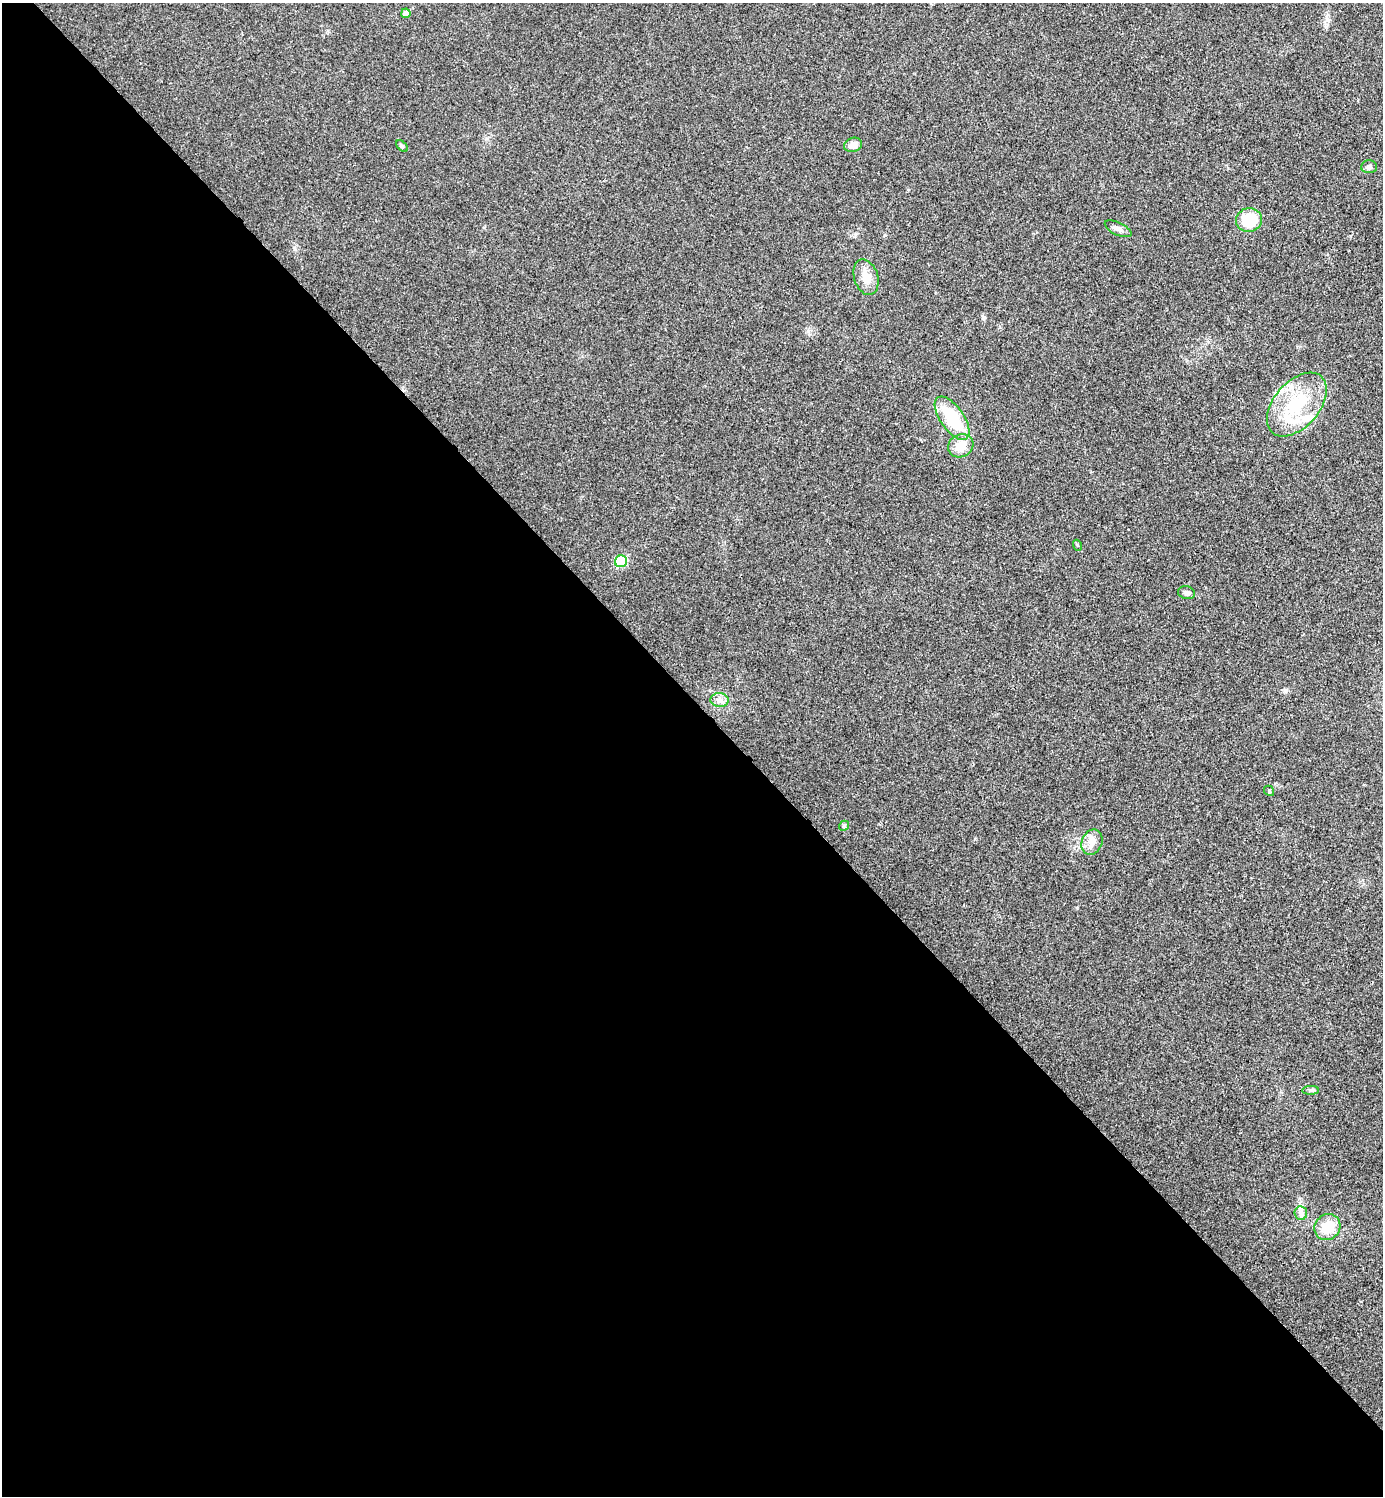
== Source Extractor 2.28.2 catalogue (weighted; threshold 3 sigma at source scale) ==
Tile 9 of 4 x 4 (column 1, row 3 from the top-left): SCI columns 159-1539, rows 1501-2994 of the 5984 x 5984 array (HDU 1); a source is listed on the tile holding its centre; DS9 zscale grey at full resolution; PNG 1385 x 1498 px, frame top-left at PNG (2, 3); each listed source drawn as its Kron ellipse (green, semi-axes under 4 px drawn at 4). Shown black and unused: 53% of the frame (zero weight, under 3 of 4 exposures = <1% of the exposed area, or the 3 px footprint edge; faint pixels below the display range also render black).
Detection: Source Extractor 2.28.2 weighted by HDU 2 'WHT'; one run over the whole footprint, this tile lists its part. Background 0.0208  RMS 0.0056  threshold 0.0253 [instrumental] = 3 sigma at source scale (4.5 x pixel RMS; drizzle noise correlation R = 1.50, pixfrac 1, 0.05/0.05 arcsec/px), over >= 5 px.
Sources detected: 22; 2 inside a brighter listed object's ellipse — not listed separately; the other 20 listed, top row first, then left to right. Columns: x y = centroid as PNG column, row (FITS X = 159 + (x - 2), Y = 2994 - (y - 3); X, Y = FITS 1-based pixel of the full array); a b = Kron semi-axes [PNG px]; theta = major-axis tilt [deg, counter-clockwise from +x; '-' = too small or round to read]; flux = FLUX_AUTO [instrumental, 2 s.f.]
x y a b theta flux
406 13 5 4 - 3.1
853 145 9 7 18 4.2
402 146 7 4 -45 0.84
1369 167 8 6 3 1.7
1249 220 13 12 - 18
1118 229 14 6 -25 2.3
866 277 18 12 -72 7.7
1297 405 37 22 49 33
952 418 25 11 -55 26
961 446 13 11 28 7.6
1077 545 6 3 -71 0.65
621 561 6 6 - 25
1187 593 9 6 -14 1.8
719 700 9 7 -2 2.7
1269 791 6 4 -50 0.68
844 826 5 4 - 0.84
1092 842 13 10 66 4.7
1311 1090 8 4 1 1.2
1301 1213 7 6 - 1.8
1327 1227 13 12 - 12
Unlisted compact peaks at least as high as the median listed source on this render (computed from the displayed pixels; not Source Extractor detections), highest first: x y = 1285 690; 1326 27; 295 249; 885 235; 983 317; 975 839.